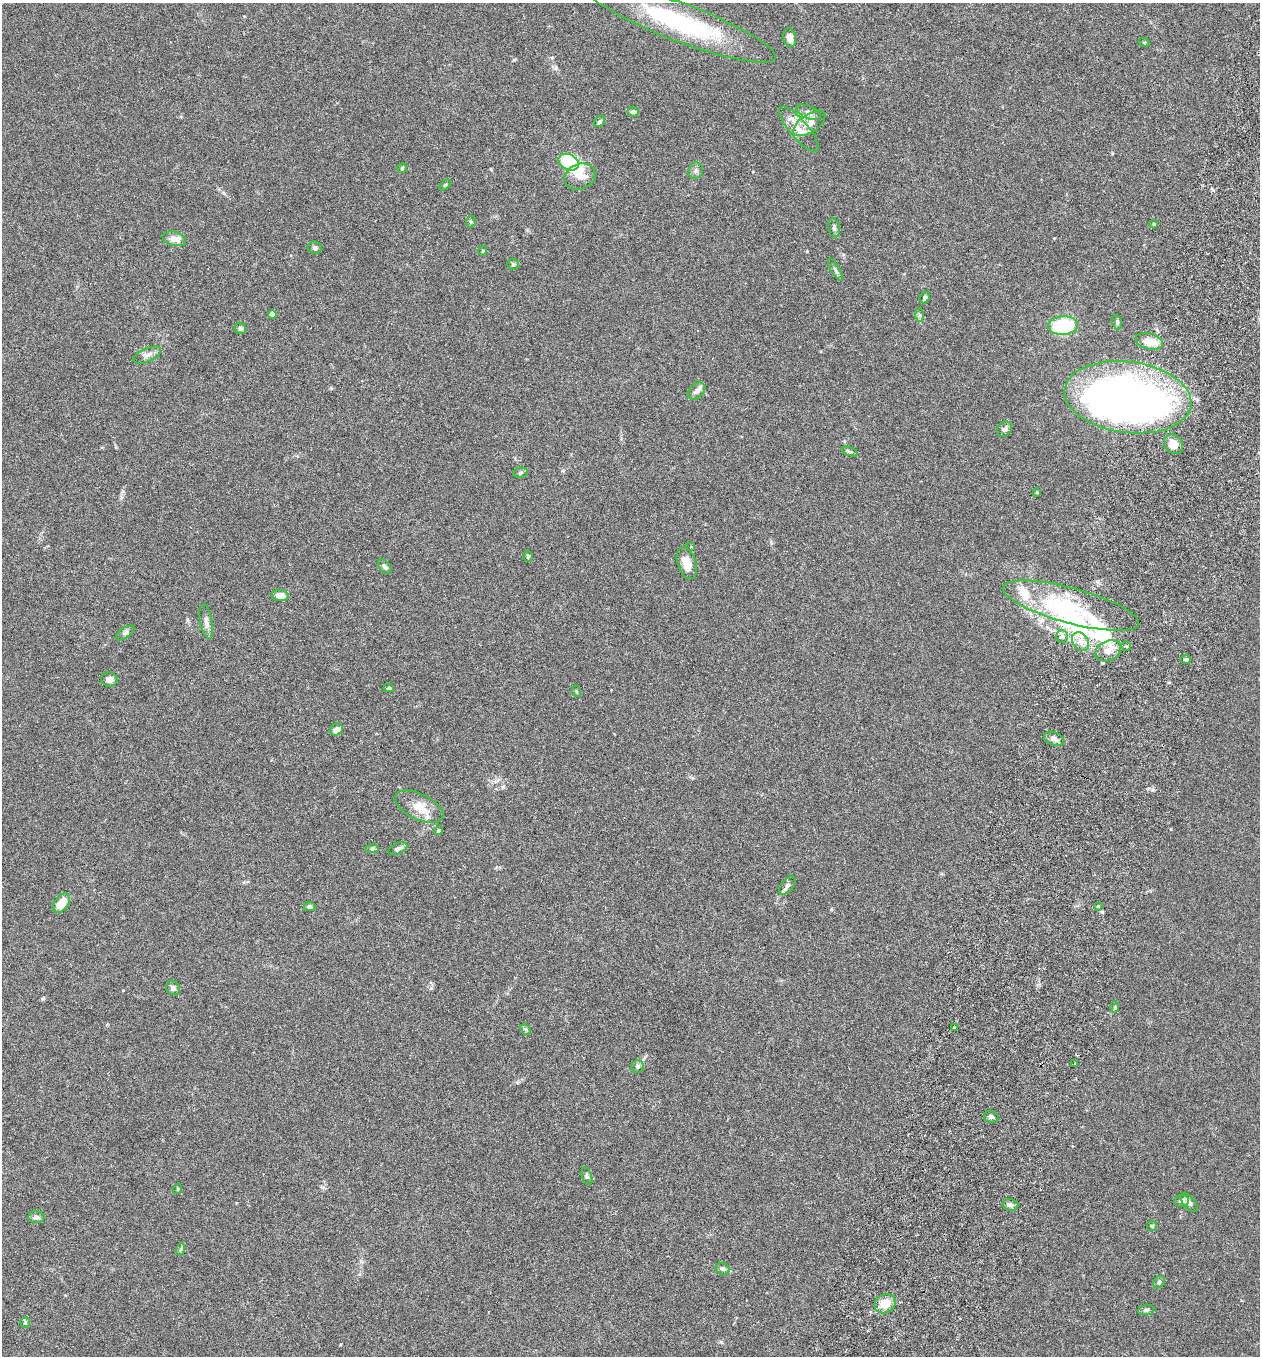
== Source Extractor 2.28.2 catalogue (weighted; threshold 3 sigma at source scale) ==
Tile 10 of 4 x 4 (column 2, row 3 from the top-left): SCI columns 1450-2707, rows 1383-2736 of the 5545 x 5467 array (HDU 1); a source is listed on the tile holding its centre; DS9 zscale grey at full resolution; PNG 1262 x 1358 px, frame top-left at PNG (2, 3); each listed source drawn as its Kron ellipse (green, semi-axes under 4 px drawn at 4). Shown black and unused: <1% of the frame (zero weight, under 3 of 6 exposures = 3% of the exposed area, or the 3 px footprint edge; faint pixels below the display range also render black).
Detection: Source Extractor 2.28.2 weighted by HDU 2 'WHT'; one run over the whole footprint, this tile lists its part. Background 0.0188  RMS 0.002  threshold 0.00818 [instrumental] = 3 sigma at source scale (4.09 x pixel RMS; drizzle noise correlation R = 1.36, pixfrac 0.8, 0.05/0.05 arcsec/px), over >= 5 px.
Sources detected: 93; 7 inside a brighter object's white glare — neither listed nor drawn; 4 inside a brighter listed object's ellipse — not listed separately; the other 82 listed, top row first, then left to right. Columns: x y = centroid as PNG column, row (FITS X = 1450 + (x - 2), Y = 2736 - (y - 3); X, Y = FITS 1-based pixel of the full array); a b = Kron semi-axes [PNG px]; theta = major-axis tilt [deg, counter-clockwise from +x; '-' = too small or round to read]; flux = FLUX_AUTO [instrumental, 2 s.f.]
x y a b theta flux
681 22 101 19 -21 24
790 38 9 6 -79 1.2
1144 42 5 3 - 0.19
633 112 6 5 - 0.4
809 112 13 6 -24 0.84
599 122 6 5 - 0.35
809 124 18 9 33 1.9
799 129 28 9 -50 2.8
569 162 11 7 -27 12
402 168 5 4 - 0.24
696 171 8 7 - 0.57
580 177 16 12 22 2
445 185 6 4 45 0.21
471 222 6 5 - 0.28
1154 224 4 4 - 0.15
834 228 10 5 -79 0.54
174 239 12 7 -15 1.6
315 248 7 6 - 0.48
483 251 5 3 - 0.19
513 264 5 5 - 0.32
835 270 13 3 -59 0.39
925 297 6 4 67 0.36
272 314 4 4 - 1.7
920 315 7 4 -89 0.33
1117 322 7 4 -80 0.36
1063 325 15 9 3 8.1
240 328 6 5 - 0.38
1149 341 14 8 -13 2.8
147 355 15 6 23 0.89
696 391 10 7 43 0.69
1128 397 64 35 -7 140
1004 429 8 6 44 0.54
1173 444 10 8 -46 1.6
850 452 8 3 -19 0.27
520 473 7 5 8 0.32
1037 492 3 3 - 0.23
691 547 3 3 - 0.16
528 556 5 4 - 0.27
687 563 16 9 -72 2.3
385 567 8 5 -52 0.56
280 595 8 5 -7 1.7
1071 606 70 17 -15 14
206 621 17 6 -80 0.96
125 633 11 5 35 0.46
1062 636 6 5 - 0.54
1081 642 10 7 -57 1.3
1126 646 5 4 - 0.29
1108 651 13 10 25 1.6
1186 659 5 4 - 0.27
109 679 8 7 - 0.91
389 688 5 4 - 0.21
576 691 6 3 -72 0.19
337 729 7 5 41 0.96
1054 739 10 6 -21 0.84
419 807 26 13 -26 3.1
439 830 4 4 - 0.25
372 849 6 4 2 0.28
398 849 10 5 24 0.59
787 886 11 5 52 0.6
61 903 11 7 52 3.1
310 906 6 4 -2 0.52
1098 906 3 3 - 0.2
173 988 7 6 - 0.54
1115 1007 6 4 89 0.23
954 1028 3 3 - 0.23
525 1029 6 4 -43 0.28
1075 1064 3 2 - 0.22
637 1066 6 6 - 0.38
991 1117 7 6 - 0.5
587 1176 9 4 -72 0.38
177 1189 5 3 - 0.18
1181 1201 7 6 - 0.72
1189 1202 11 5 -49 0.58
1011 1205 8 5 -16 0.55
36 1217 8 6 -3 0.57
1152 1226 5 5 - 0.22
181 1249 6 3 70 0.24
722 1269 7 5 -21 0.5
1159 1282 6 5 - 0.39
885 1304 11 9 30 2.7
1146 1310 8 5 8 0.42
25 1322 5 5 - 0.22